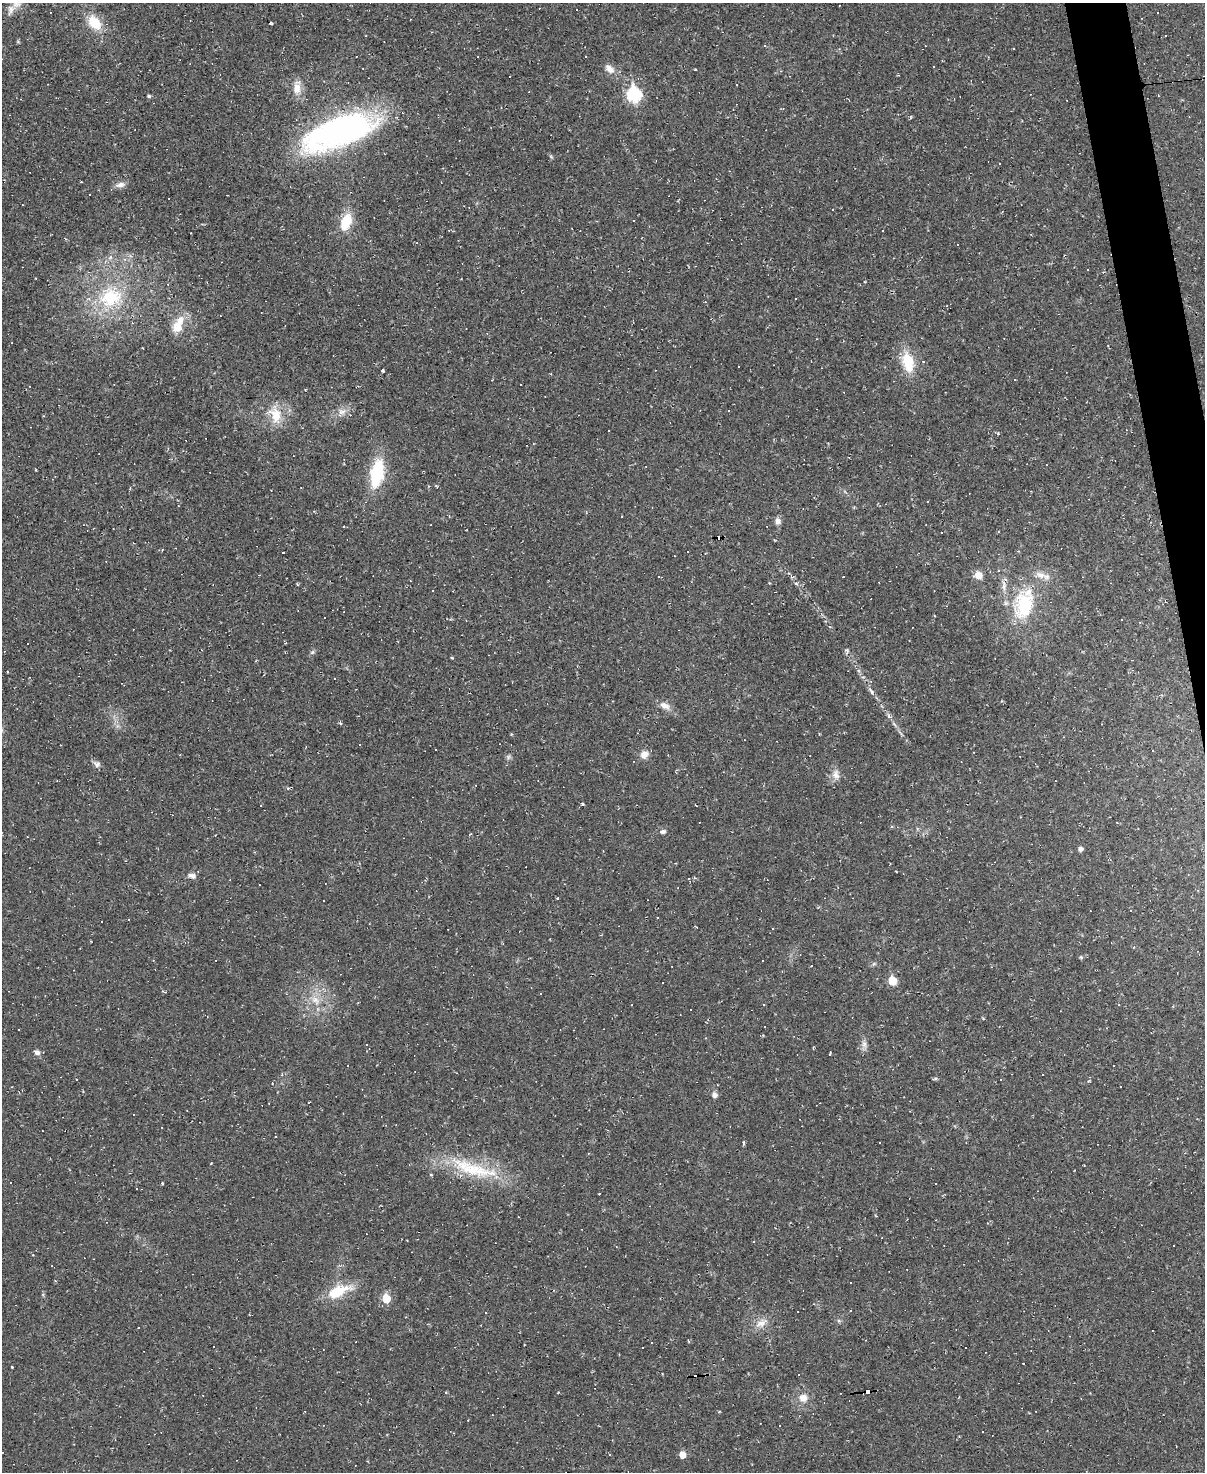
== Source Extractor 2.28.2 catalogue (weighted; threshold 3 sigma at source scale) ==
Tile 6 of 4 x 3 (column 2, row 2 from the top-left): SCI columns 1203-2405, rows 1604-3073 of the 4810 x 4788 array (HDU 1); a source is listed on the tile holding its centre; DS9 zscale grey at full resolution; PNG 1207 x 1474 px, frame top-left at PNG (2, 3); no overlay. Shown black and unused: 2% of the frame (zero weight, under 2 of 3 exposures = <1% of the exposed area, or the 3 px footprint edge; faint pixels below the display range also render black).
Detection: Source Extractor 2.28.2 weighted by HDU 2 'WHT'; one run over the whole footprint, this tile lists its part. Background 0.0349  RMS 0.0063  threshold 0.0284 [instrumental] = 3 sigma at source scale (4.5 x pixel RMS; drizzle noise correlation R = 1.50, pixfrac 1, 0.05/0.05 arcsec/px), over >= 5 px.
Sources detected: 185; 91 cosmic-ray / hot-pixel residue — not listed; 6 inside a brighter listed object's ellipse — not listed separately; the other 88 listed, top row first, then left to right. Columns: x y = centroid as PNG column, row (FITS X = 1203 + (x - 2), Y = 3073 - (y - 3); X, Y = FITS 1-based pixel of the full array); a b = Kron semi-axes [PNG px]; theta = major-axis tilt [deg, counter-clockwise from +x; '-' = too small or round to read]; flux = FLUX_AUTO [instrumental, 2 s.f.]
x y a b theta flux
17 4 14 10 36 5.5
50 12 3 2 - 0.49
94 23 20 13 -50 14
1166 36 3 3 - 6.1
765 45 3 3 - 2
609 69 15 9 -41 4.7
297 88 15 10 86 6.9
529 92 3 2 - 0.4
634 95 8 7 - 82
149 96 5 4 - 1
501 107 3 3 - 0.58
339 132 69 27 19 200
120 185 15 7 13 3.1
90 195 3 3 - 2.4
346 222 20 12 67 15
1087 270 2 2 - 0.46
168 284 4 3 - 0.64
111 297 32 25 25 38
795 298 2 2 - 0.52
178 327 19 14 71 9.8
923 361 4 3 - 0.69
908 362 19 11 -73 21
738 367 3 3 - 1.1
383 371 5 3 - 0.82
1015 380 3 3 - 0.53
545 397 3 2 - 0.35
342 412 13 7 18 4.1
276 416 21 14 -54 13
168 448 3 3 - 0.48
377 473 21 10 79 46
778 521 8 6 -85 3
283 552 3 2 - 0.66
978 575 8 7 - 6.5
659 576 3 2 - 0.54
796 583 6 4 -2 0.9
1004 586 17 6 -85 4.4
1024 604 39 23 76 41
1121 620 2 2 - 0.55
1140 623 3 3 - 0.57
847 651 10 3 -79 1.2
312 652 6 5 - 1.1
1133 670 4 3 - 0.56
871 691 12 5 -49 2.2
665 706 15 8 -27 4.5
1063 737 3 2 - 0.43
644 755 11 9 37 4.2
508 757 7 5 49 1.2
97 765 9 8 - 2.5
836 775 14 9 -77 4.3
663 831 6 5 - 1.8
1080 849 5 4 - 2.2
192 876 10 6 -11 2.9
558 898 3 2 - 0.8
772 929 3 3 - 0.58
811 966 2 2 - 0.57
782 971 3 2 - 0.58
892 981 6 5 - 18
662 982 3 2 - 0.75
315 1000 14 9 -55 6.5
1118 1005 3 3 - 2.8
864 1045 7 4 -17 1.7
813 1048 3 2 - 0.6
37 1052 8 6 -23 2.2
830 1054 4 3 - 1.6
1113 1065 3 2 - 0.68
76 1079 3 2 - 0.38
1120 1087 3 2 - 0.7
714 1095 7 6 - 2.6
134 1114 3 2 - 0.89
743 1143 5 3 - 0.86
473 1169 75 17 -18 40
431 1174 4 3 - 0.59
162 1183 3 3 - 0.66
136 1189 3 3 - 0.89
850 1283 3 2 - 0.71
338 1291 33 13 24 19
386 1298 6 5 - 16
761 1323 20 8 25 5.7
138 1328 3 3 - 1
652 1343 2 2 - 0.5
213 1347 3 3 - 4.2
1023 1363 2 2 - 0.49
12 1367 2 2 - 0.57
868 1392 5 3 - 63
803 1398 12 10 3 5.6
779 1425 3 3 - 1
609 1454 3 2 - 0.41
682 1455 6 5 - 6.6
Overlapping masked pixels (flux is a lower limit): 1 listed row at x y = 868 1392
Isophote crosses this tile's border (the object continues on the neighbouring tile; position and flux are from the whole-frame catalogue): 1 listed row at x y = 17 4
Unlisted compact peaks at least as high as the median listed source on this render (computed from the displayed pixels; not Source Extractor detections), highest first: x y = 582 804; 998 433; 452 658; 1081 957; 695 69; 340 723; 889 716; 551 157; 863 677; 983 1018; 839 1321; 211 1163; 18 42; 936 1078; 894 724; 511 734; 558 1392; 43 1295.